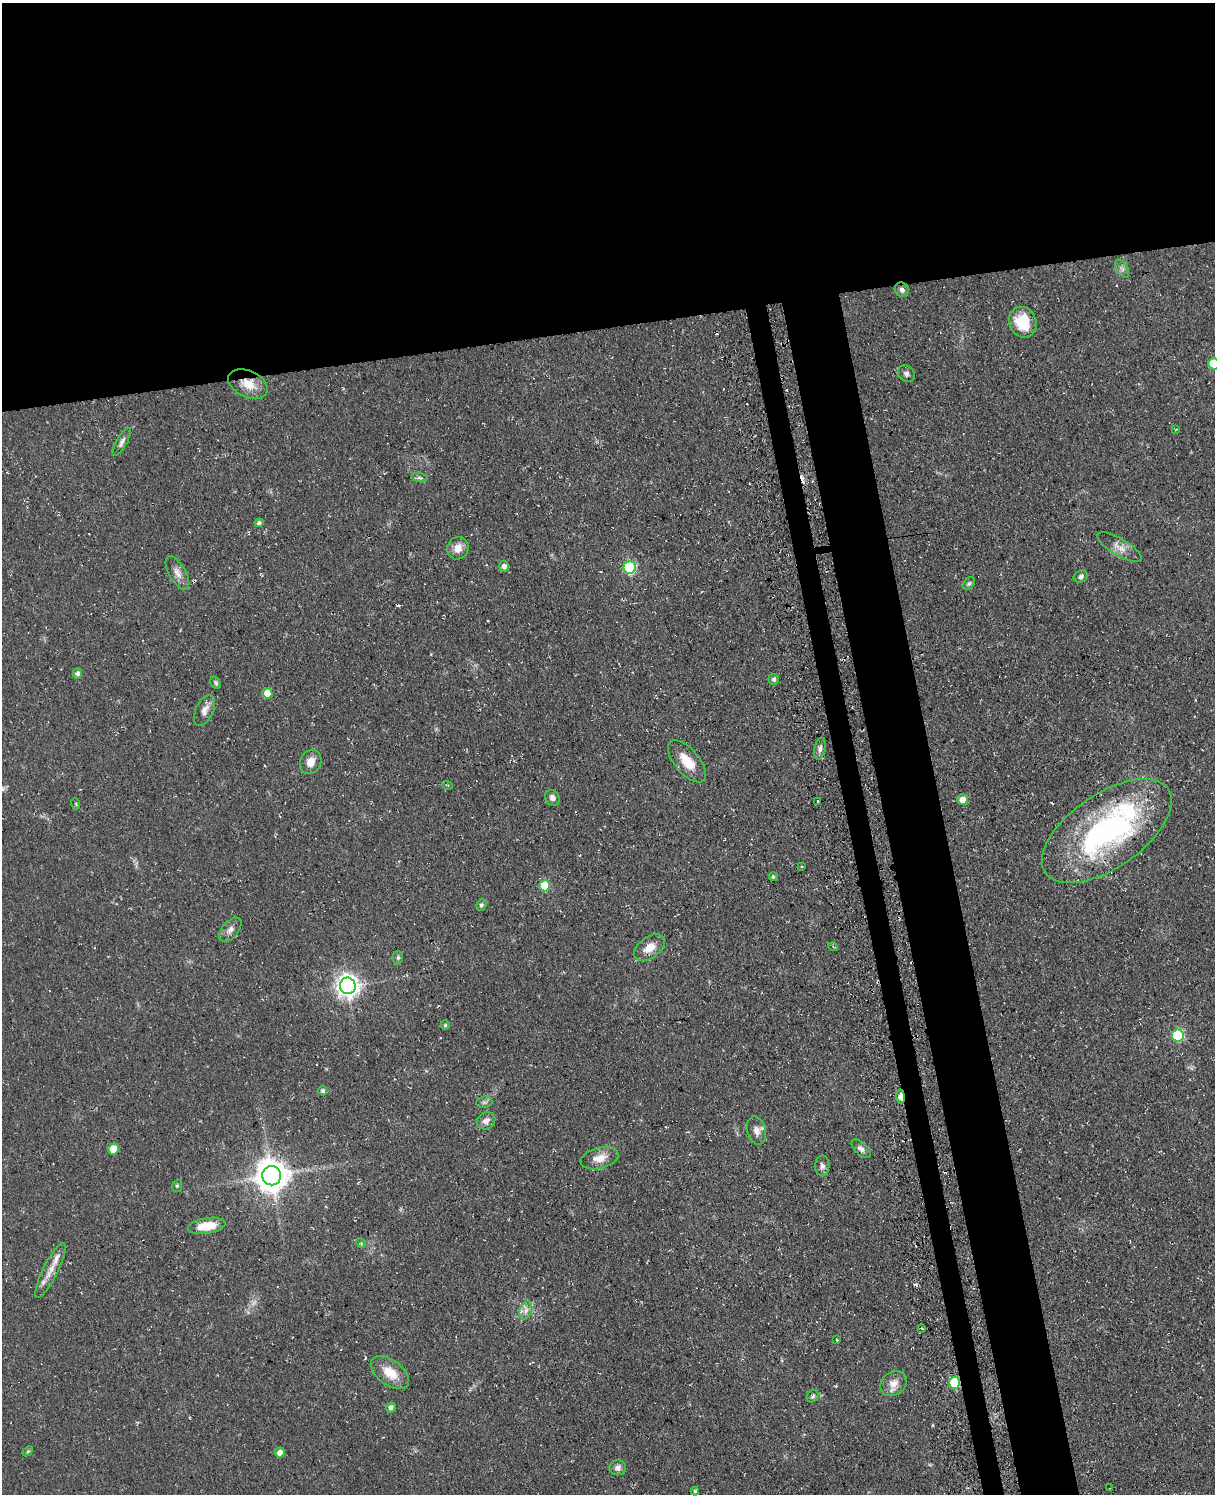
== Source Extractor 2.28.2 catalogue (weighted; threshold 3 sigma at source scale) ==
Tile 2 of 4 x 3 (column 2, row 1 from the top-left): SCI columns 1282-2494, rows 3244-4735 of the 4953 x 4872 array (HDU 1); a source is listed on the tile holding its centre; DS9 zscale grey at full resolution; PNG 1217 x 1496 px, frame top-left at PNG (2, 3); each listed source drawn as its Kron ellipse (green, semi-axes under 4 px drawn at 4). Shown black and unused: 27% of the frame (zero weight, under 3 of 4 exposures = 4% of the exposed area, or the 3 px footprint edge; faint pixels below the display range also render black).
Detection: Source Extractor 2.28.2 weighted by HDU 2 'WHT'; one run over the whole footprint, this tile lists its part. Background 0.0687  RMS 0.0068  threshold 0.0304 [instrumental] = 3 sigma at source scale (4.5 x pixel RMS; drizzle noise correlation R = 1.50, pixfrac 1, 0.05/0.05 arcsec/px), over >= 5 px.
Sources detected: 81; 1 too faint to see at this stretch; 9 cosmic-ray / hot-pixel residue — neither listed nor drawn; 2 inside a brighter listed object's ellipse — not listed separately; the other 69 listed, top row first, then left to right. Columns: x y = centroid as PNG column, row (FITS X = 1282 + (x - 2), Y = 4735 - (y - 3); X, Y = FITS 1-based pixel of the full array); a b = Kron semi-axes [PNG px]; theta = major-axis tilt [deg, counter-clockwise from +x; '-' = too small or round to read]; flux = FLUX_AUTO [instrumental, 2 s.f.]
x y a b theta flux
1122 269 10 5 -57 2.2
902 290 7 6 - 2.6
1023 322 15 13 -67 22
1214 364 6 5 - 30
906 374 9 7 -43 2.2
248 384 21 13 -25 12
1176 429 4 2 - 0.51
122 442 16 5 60 2.7
419 478 8 4 -8 1.4
259 523 4 4 - 1.7
1120 547 25 8 -31 6.5
458 548 11 10 - 6.3
504 566 6 5 - 2.4
629 567 6 6 - 73
177 573 19 8 -60 5.1
1081 576 7 5 27 2.1
969 584 7 5 49 1.3
77 673 5 5 - 2.1
774 679 5 5 - 1.7
216 683 6 4 -57 1.3
267 693 5 5 - 12
205 710 16 8 64 4.9
820 749 11 5 80 2.7
687 761 25 12 -49 14
311 762 12 10 65 6.1
447 785 5 3 - 0.7
552 798 8 7 - 3.1
963 800 5 5 - 7.7
818 801 3 2 - 1.5
76 804 6 3 -72 0.82
1107 831 74 37 34 160
801 866 3 2 - 1.1
773 877 5 4 - 1.2
545 886 5 5 - 23
481 905 6 5 - 1.3
230 930 14 8 50 3.9
833 947 5 3 - 0.67
649 948 17 10 36 8.6
398 958 7 5 -89 1.3
348 986 8 7 - 510
445 1025 4 4 - 0.83
1178 1035 6 6 - 62
323 1091 4 4 - 1.5
900 1096 7 4 -84 13
484 1102 8 5 7 1.7
486 1121 10 8 34 4
757 1130 14 9 -75 4.5
114 1149 5 5 - 16
861 1149 12 6 -44 3
600 1158 19 10 15 7.9
822 1166 10 7 -89 2.5
272 1176 9 9 - 1300
177 1186 6 5 - 1.1
207 1226 19 7 9 15
361 1243 5 4 - 0.82
50 1270 30 7 63 8.1
526 1310 9 6 71 3.1
922 1329 3 3 - 2.5
837 1340 3 2 - 0.83
390 1373 22 12 -36 14
893 1383 14 11 37 6.8
954 1383 6 5 - 52
813 1396 7 5 50 1.3
391 1408 5 4 - 2.6
28 1451 6 4 42 0.97
280 1453 5 5 - 4.8
618 1468 8 7 - 3.1
1110 1488 2 2 - 0.6
695 1491 4 4 - 1.3
Overlapping masked pixels (flux is a lower limit): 4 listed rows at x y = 248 384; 1107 831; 900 1096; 954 1383
Isophote crosses this tile's border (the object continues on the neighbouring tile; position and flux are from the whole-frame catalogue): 1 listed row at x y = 1214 364